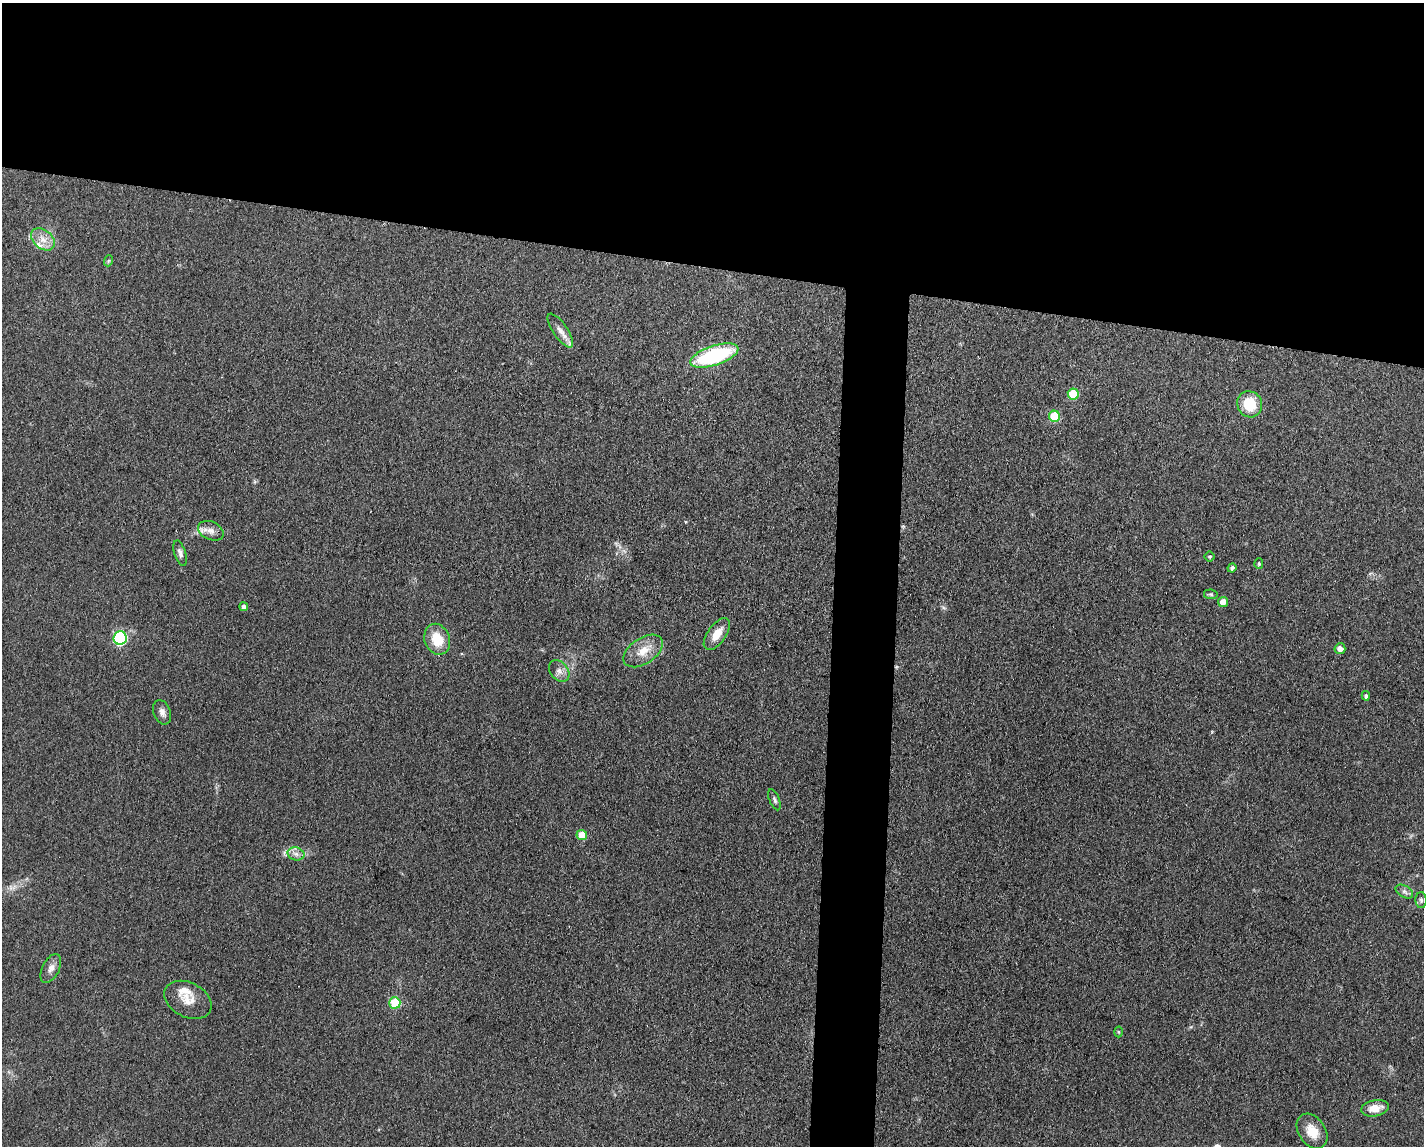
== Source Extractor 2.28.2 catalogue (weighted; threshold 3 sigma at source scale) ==
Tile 2 of 3 x 4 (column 2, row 1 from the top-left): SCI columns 1539-2960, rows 3436-4579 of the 4607 x 4584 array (HDU 1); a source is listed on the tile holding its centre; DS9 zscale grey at full resolution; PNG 1426 x 1148 px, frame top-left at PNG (2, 3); each listed source drawn as its Kron ellipse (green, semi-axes under 4 px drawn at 4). Shown black and unused: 26% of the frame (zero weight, under 3 of 4 exposures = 1% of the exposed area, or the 3 px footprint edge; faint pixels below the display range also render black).
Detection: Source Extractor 2.28.2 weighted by HDU 2 'WHT'; one run over the whole footprint, this tile lists its part. Background 0.154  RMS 0.0081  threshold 0.0363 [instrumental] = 3 sigma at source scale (4.5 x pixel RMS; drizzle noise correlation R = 1.50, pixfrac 1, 0.05/0.05 arcsec/px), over >= 5 px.
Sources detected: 36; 2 inside a brighter listed object's ellipse — not listed separately; the other 34 listed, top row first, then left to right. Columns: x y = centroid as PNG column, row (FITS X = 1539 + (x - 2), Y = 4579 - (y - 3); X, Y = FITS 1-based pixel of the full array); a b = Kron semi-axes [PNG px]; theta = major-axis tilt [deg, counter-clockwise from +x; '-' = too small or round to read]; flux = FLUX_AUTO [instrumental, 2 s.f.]
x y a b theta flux
43 239 13 9 -40 8.2
108 261 6 3 70 0.84
560 331 20 7 -55 6.3
714 355 25 9 18 89
1073 394 5 5 - 27
1250 404 13 12 - 25
1055 416 5 5 - 32
211 531 13 9 -25 6
180 553 13 5 -73 3.2
1209 557 5 5 - 1.4
1259 564 5 4 - 1.1
1232 568 4 4 - 2.2
1211 594 7 5 -8 1.3
1223 602 5 5 - 7.3
244 607 4 4 - 2.8
717 634 18 9 54 11
120 638 6 6 - 100
437 639 16 12 -69 19
1340 649 5 5 - 5.1
643 651 22 13 34 14
559 671 12 8 -50 4.9
1366 696 4 4 - 1.9
162 712 13 8 -69 4.2
774 800 11 5 -68 2.1
582 835 5 5 - 15
296 854 8 6 -13 3.5
1404 892 9 5 -31 2.6
1421 900 8 5 -89 1.9
51 968 15 8 63 4.9
188 1000 25 17 -27 13
395 1003 6 5 - 38
1118 1032 5 3 - 0.79
1375 1108 14 8 10 10
1312 1131 19 13 -55 14